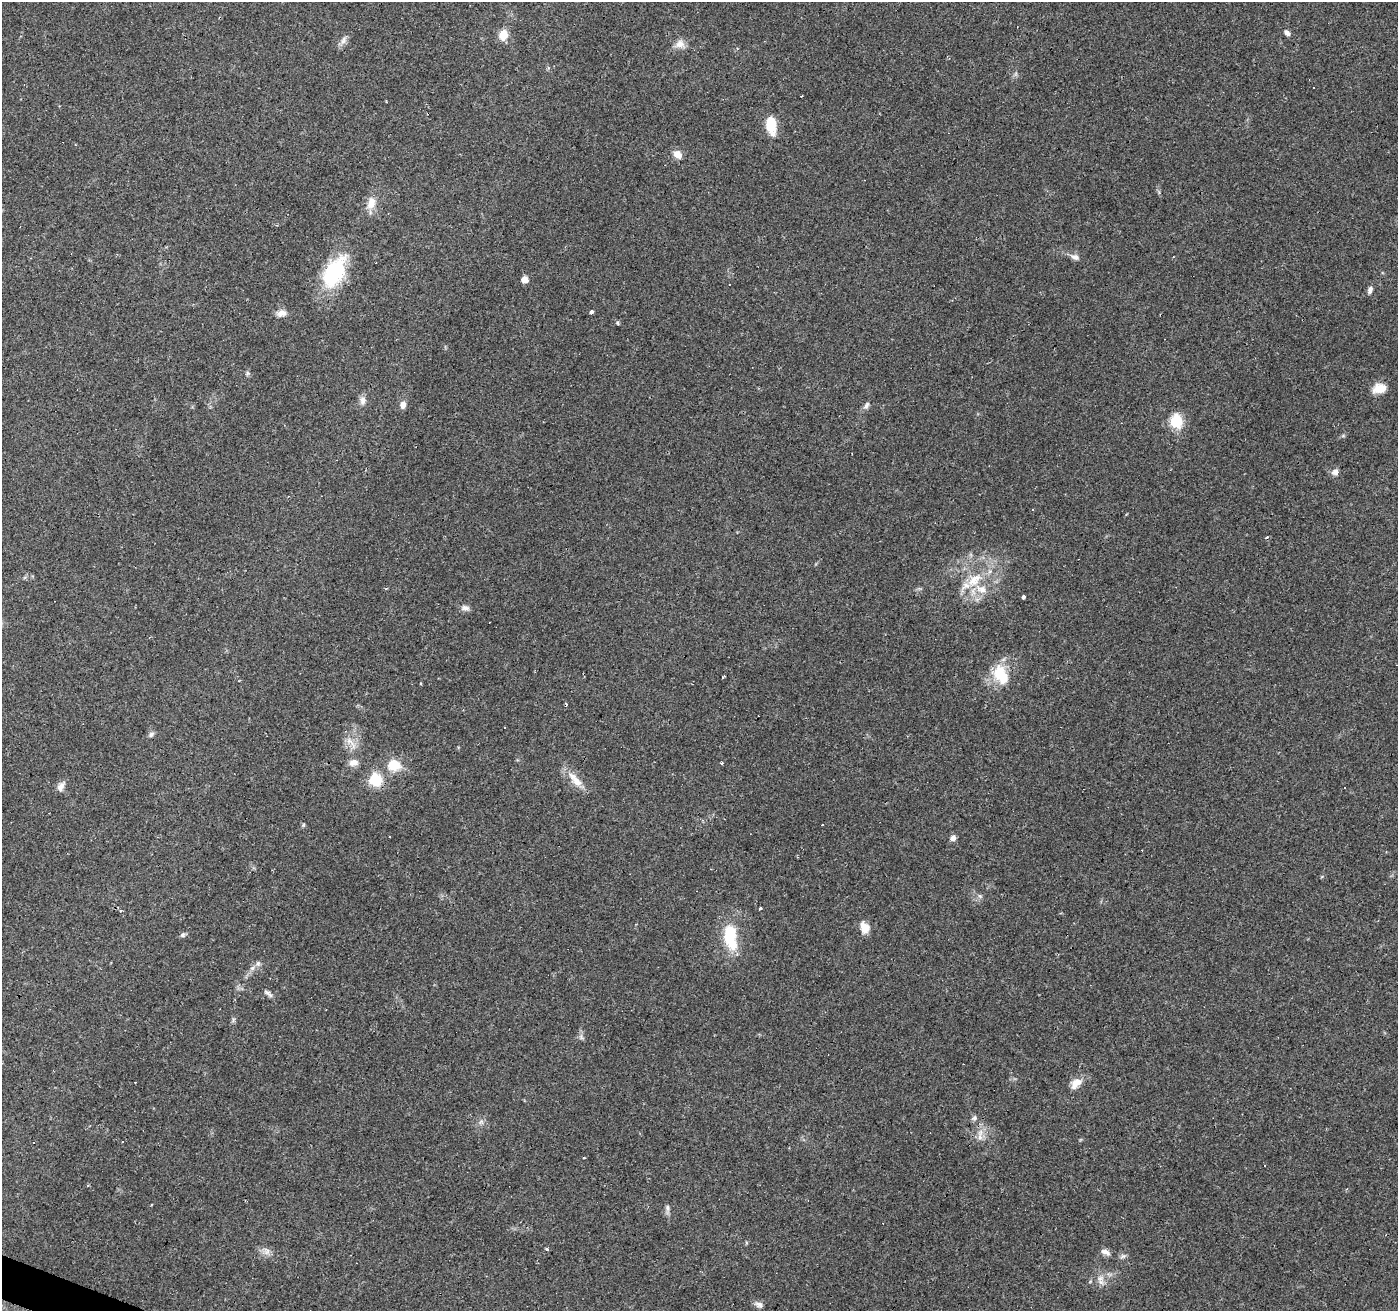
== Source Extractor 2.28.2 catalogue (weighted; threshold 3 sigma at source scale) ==
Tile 7 of 4 x 4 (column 3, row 2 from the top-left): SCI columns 2791-4186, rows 2823-4131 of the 5584 x 5711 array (HDU 1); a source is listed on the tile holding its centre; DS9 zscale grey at full resolution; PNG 1400 x 1313 px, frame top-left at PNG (2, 2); no overlay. Shown black and unused: <1% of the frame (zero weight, under 2 of 3 exposures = <1% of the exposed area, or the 3 px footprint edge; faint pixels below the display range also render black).
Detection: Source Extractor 2.28.2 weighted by HDU 2 'WHT'; one run over the whole footprint, this tile lists its part. Background 0.114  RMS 0.0065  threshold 0.029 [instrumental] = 3 sigma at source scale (4.5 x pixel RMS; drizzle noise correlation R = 1.50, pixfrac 1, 0.0396/0.0396 arcsec/px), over >= 5 px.
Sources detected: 76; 1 inside a brighter object's white glare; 12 cosmic-ray / hot-pixel residue — not listed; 1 inside a brighter listed object's ellipse — not listed separately; the other 62 listed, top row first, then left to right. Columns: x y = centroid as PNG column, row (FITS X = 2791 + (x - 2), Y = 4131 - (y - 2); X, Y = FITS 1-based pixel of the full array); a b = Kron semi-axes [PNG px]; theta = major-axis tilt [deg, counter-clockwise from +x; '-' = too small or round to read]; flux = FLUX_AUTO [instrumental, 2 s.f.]
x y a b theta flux
1287 33 9 5 -51 2.2
503 35 10 8 78 9.2
343 40 12 6 70 2.9
680 44 14 11 11 5
1313 87 3 2 - 0.72
771 125 16 9 -86 18
678 154 10 9 - 4.8
371 203 17 11 75 7.5
1075 257 13 7 -16 3
334 272 41 22 60 45
525 279 5 5 - 5.5
1370 290 9 6 71 2.2
592 312 3 3 - 7.7
281 313 14 8 10 3.9
617 323 6 4 -87 0.72
247 373 7 4 -90 1.1
1380 388 16 10 11 8.7
363 400 11 8 -86 3.1
403 405 8 7 - 3.3
866 405 11 6 58 2.1
1176 421 6 6 - 74
1335 472 9 7 34 2.9
1032 510 3 3 - 0.89
974 580 25 14 39 16
1024 597 3 3 - 11
465 608 12 7 -9 2.6
1000 674 22 17 -87 18
724 677 4 3 - 1.5
504 727 3 3 - 2.7
151 734 8 6 46 1.6
351 742 24 7 -49 5.4
353 762 13 9 6 4.1
721 763 3 3 - 1.2
394 765 16 13 -16 13
375 780 6 6 - 74
575 780 28 9 -49 9
61 787 13 8 65 3.6
1345 788 3 3 - 2
303 825 6 3 72 0.7
953 838 7 6 - 2.6
979 896 6 4 -69 1.1
760 908 3 3 - 4.8
121 911 3 2 - 0.6
865 928 13 10 -73 7.2
183 935 7 6 - 1.5
730 937 30 14 -82 26
258 963 7 6 - 1.7
268 993 13 5 -41 2.2
233 1020 7 4 72 1.1
581 1037 7 4 -72 1.4
1076 1083 15 9 42 6.9
974 1118 8 6 78 1.6
481 1122 7 4 18 1.3
980 1137 9 6 -80 3.1
584 1158 3 3 - 1.7
1265 1166 2 2 - 0.41
547 1249 3 3 - 7.3
267 1251 12 7 -73 3.2
1105 1252 13 6 -23 3
1123 1256 8 6 25 1.7
1100 1278 9 8 - 3.5
759 1305 11 7 -40 2.7
Unlisted compact peaks at least as high as the median listed source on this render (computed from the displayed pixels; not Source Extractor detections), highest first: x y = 667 1207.